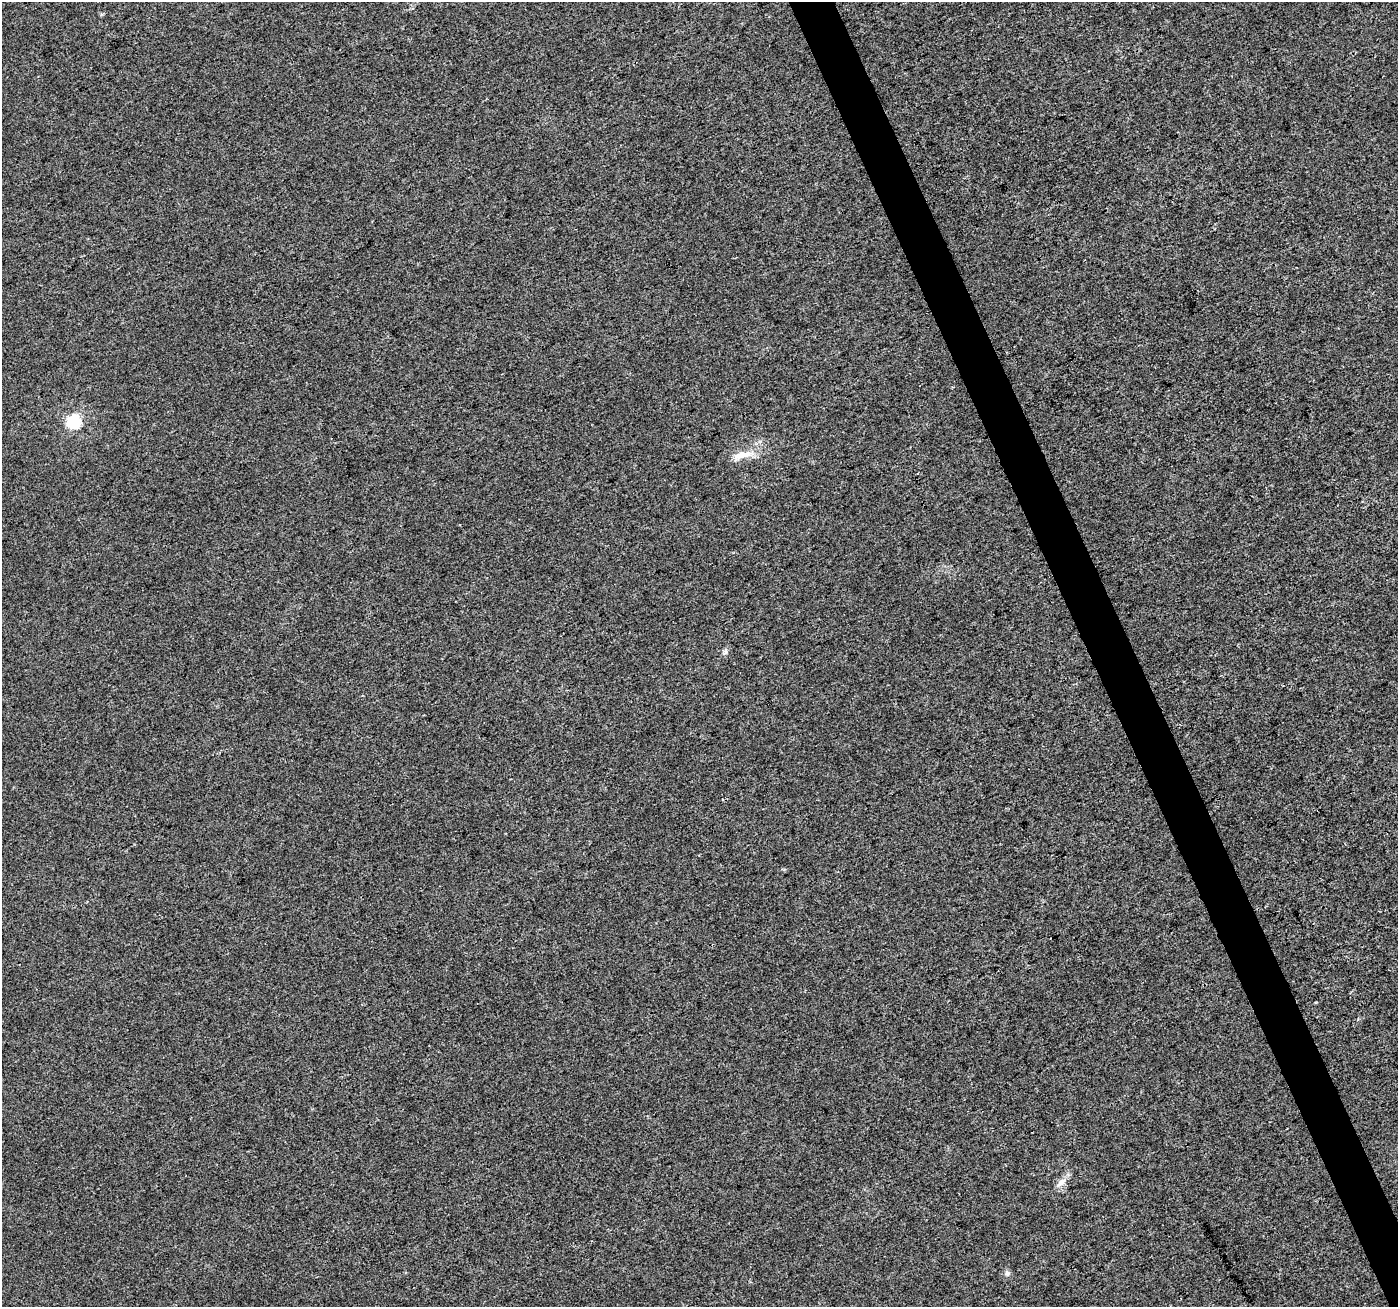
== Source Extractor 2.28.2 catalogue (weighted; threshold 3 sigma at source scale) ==
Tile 6 of 4 x 4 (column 2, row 2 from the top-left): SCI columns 1399-2794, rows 2692-3996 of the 5596 x 5449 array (HDU 1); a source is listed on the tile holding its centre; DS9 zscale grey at full resolution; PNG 1400 x 1309 px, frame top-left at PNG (2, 2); no overlay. Shown black and unused: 3% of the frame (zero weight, under 3 of 4 exposures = <1% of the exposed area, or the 3 px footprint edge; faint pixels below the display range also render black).
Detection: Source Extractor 2.28.2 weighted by HDU 2 'WHT'; one run over the whole footprint, this tile lists its part. Background 0.00326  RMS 0.0033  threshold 0.0148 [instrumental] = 3 sigma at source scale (4.5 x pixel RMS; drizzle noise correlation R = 1.50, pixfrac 1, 0.0396/0.0396 arcsec/px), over >= 5 px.
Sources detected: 6; all 6 listed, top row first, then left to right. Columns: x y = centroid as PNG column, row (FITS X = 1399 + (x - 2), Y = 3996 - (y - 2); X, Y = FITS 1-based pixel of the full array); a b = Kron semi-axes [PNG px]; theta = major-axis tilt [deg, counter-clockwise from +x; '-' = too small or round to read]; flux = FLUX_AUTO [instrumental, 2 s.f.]
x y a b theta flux
74 421 6 6 - 50
742 454 12 9 44 3.1
918 473 3 2 - 0.41
725 652 8 4 53 0.74
1062 1182 12 8 37 2.3
1007 1273 8 6 -74 0.85